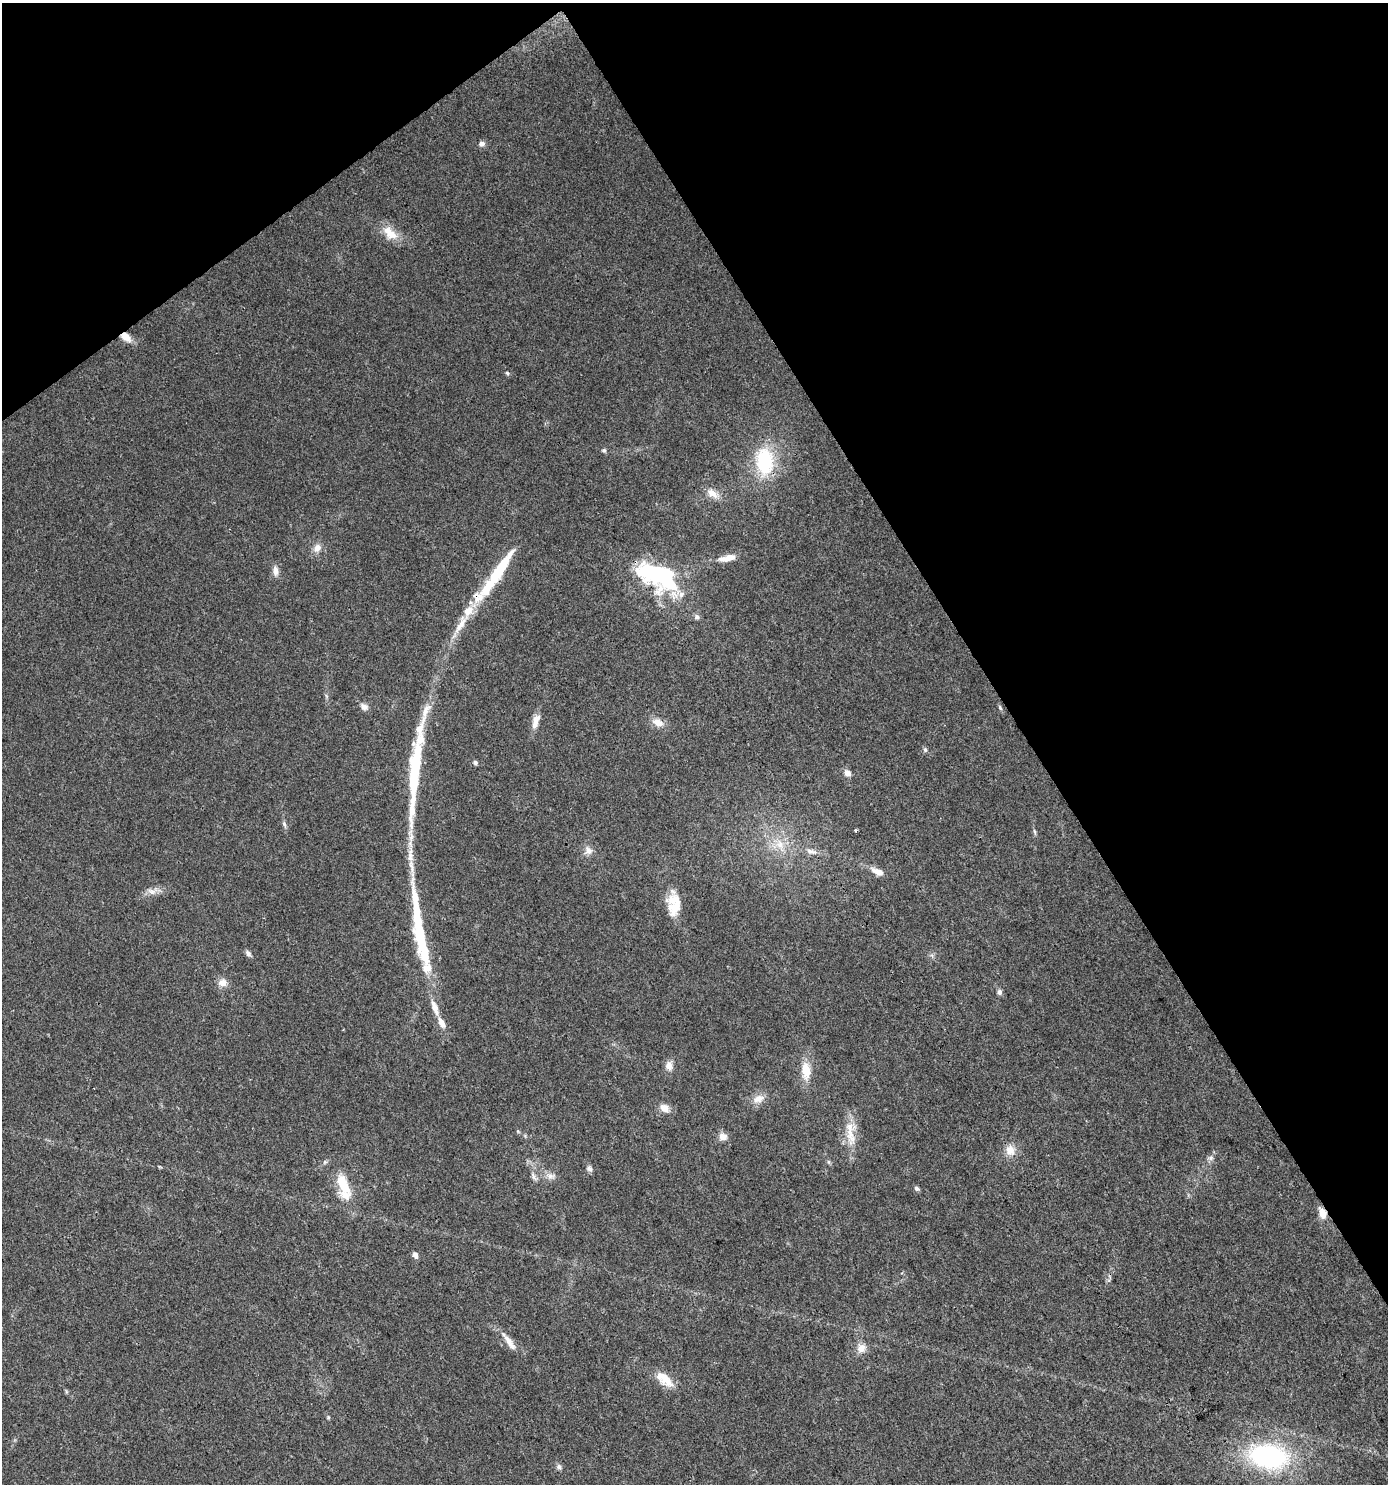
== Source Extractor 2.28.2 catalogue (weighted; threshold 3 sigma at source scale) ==
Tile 3 of 4 x 4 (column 3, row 1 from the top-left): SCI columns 2897-4282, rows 4450-5931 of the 5857 x 5932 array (HDU 1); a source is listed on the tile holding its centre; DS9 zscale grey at full resolution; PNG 1390 x 1486 px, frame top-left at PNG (2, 3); no overlay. Shown black and unused: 32% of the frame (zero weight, under 3 of 4 exposures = <1% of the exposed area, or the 3 px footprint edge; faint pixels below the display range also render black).
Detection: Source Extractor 2.28.2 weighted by HDU 2 'WHT'; one run over the whole footprint, this tile lists its part. Background 0.0257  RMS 0.0035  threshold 0.0156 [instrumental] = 3 sigma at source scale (4.5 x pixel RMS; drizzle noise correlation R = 1.50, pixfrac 1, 0.0396/0.0396 arcsec/px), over >= 5 px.
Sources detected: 74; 3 inside a brighter object's white glare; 1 long thin detection or spike segment (spike, bleed or trail) — not listed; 12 inside a brighter listed object's ellipse — not listed separately; the other 58 listed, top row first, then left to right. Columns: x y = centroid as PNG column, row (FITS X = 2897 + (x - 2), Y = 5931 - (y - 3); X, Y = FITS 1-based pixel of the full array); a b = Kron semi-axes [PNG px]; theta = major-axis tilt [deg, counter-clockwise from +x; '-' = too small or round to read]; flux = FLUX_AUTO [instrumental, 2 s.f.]
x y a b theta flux
482 144 7 6 - 1.4
390 233 24 13 -45 5.8
126 337 13 9 -39 3.7
507 373 5 4 - 0.53
604 450 6 5 - 0.63
765 461 32 20 -86 24
712 493 18 9 -38 3.4
317 548 12 10 70 2.6
727 558 25 8 12 4
275 571 13 8 -85 2.1
498 572 73 11 53 23
658 575 36 19 -25 60
697 617 7 7 - 0.98
364 707 10 7 -36 1.8
1000 708 7 5 -63 0.59
535 721 20 8 74 3.6
658 722 16 9 -26 3.4
925 750 7 5 -70 0.67
475 762 6 5 - 0.66
415 768 61 11 85 29
847 773 9 8 - 1.8
284 824 9 5 -75 0.92
855 830 3 3 - 0.55
1035 832 8 3 -71 0.59
780 844 15 12 -51 5.5
588 851 11 10 - 2.4
811 851 14 7 -19 2
411 866 24 6 -79 3.9
877 871 19 8 -26 3
151 891 14 7 -20 2
674 904 26 15 -88 8.5
420 936 43 12 -82 20
248 953 7 5 -56 1.3
222 983 12 10 6 2.6
999 992 7 6 - 0.95
435 1008 18 7 -70 3.7
669 1066 12 9 -88 2.5
806 1071 21 11 -85 6.9
758 1099 18 10 21 3.5
664 1108 11 9 -32 3.1
850 1135 35 12 -80 7.7
723 1137 11 10 - 2.3
1010 1150 13 11 87 3.9
1211 1158 8 7 - 1.1
829 1162 6 4 -71 0.55
589 1168 9 7 -30 1.1
550 1176 14 8 -6 2.2
534 1177 14 5 -61 1.3
343 1184 27 12 -64 10
917 1188 6 5 - 0.92
1322 1213 11 7 -67 4.4
415 1255 8 5 -68 1.5
509 1342 30 7 -54 3.8
861 1348 12 12 - 3
664 1379 26 12 -40 6.2
328 1417 6 3 -72 0.44
1268 1456 44 26 -10 51
559 1467 7 7 - 1
Overlapping masked pixels (flux is a lower limit): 5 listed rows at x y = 126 337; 765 461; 498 572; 658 575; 1322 1213